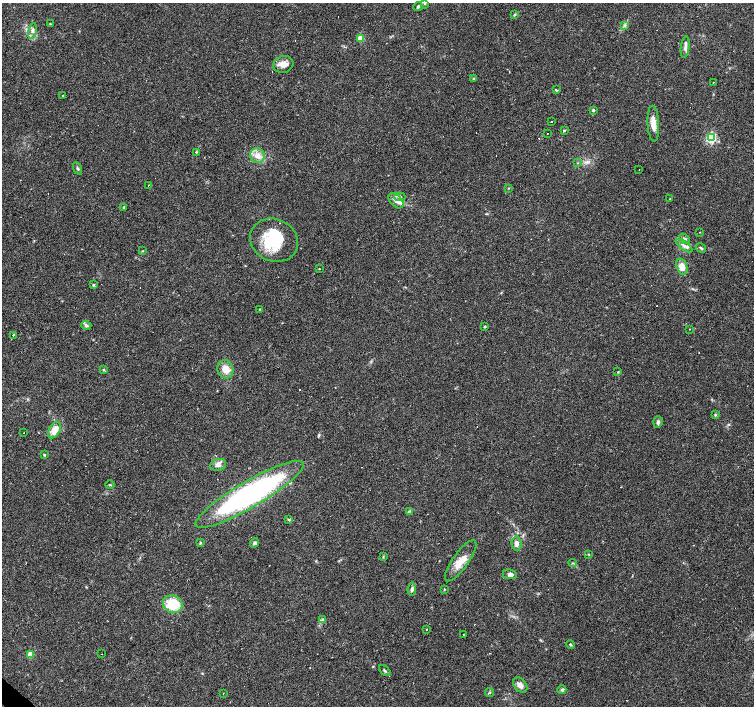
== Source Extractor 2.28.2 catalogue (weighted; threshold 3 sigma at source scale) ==
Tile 7 of 4 x 4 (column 3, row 2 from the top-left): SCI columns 3009-4511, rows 2978-4385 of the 6017 x 6019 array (HDU 1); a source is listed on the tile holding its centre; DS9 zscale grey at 2 x 2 block average (1 PNG px = mean of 2 x 2 image px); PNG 756 x 708 px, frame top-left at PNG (2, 3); each listed source drawn as its Kron ellipse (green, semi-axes under 4 px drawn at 4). Shown black and unused: <1% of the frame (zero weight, under 2 of 3 exposures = <1% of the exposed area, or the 3 px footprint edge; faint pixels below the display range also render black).
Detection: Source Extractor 2.28.2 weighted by HDU 2 'WHT'; one run over the whole footprint, this tile lists its part. Background 0.0781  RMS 0.006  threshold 0.027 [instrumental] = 3 sigma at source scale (4.5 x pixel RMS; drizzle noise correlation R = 1.50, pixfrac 1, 0.0396/0.0396 arcsec/px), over >= 5 px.
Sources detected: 105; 19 cosmic-ray / hot-pixel residue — neither listed nor drawn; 7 inside a brighter listed object's ellipse — not listed separately; the other 79 listed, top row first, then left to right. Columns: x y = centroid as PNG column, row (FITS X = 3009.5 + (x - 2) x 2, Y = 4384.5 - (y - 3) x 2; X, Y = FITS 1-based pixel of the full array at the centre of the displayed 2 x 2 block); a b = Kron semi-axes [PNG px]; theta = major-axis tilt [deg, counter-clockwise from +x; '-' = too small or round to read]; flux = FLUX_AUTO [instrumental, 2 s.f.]
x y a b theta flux
425 4 3 3 - 1.3
418 6 4 4 - 2.3
515 14 4 3 - 1.7
50 24 3 2 - 1
625 25 4 3 - 2.1
32 31 8 4 78 5.2
360 38 3 3 - 29
685 47 11 4 83 5.5
283 64 10 8 17 10
474 79 4 3 - 1.4
713 82 2 2 - 1.1
556 90 4 3 - 1.2
62 95 2 2 - 0.65
593 110 3 3 - 2.6
551 121 2 2 - 1.3
653 124 18 5 -87 13
564 130 2 2 - 24
547 133 2 2 - 40
711 138 4 3 - 120
196 152 4 2 - 1
257 156 7 7 - 11
577 163 3 2 - 0.87
77 168 6 3 -66 2.3
639 169 2 2 - 1.2
148 185 2 2 - 1.4
508 188 3 2 - 0.74
400 197 5 3 - 2.8
670 199 3 2 - 0.94
396 201 9 5 -46 7.8
124 207 3 2 - 2.9
700 232 2 2 - 0.59
684 239 6 4 -39 3.2
274 240 24 21 -24 66
684 245 10 4 -36 5.7
701 248 5 3 - 1.9
142 251 4 2 - 0.94
682 267 8 5 -72 14
319 269 3 2 - 0.6
93 285 3 3 - 1.7
260 309 3 2 - 0.61
86 325 5 4 - 2.7
485 326 3 3 - 1.5
689 329 2 2 - 0.69
13 335 2 2 - 2.6
225 369 9 7 -70 14
104 370 4 3 - 1.3
618 372 3 2 - 0.89
715 415 3 3 - 1.3
658 422 6 4 74 3
54 430 9 5 61 19
24 433 2 2 - 1.6
44 455 3 3 - 1.2
218 465 8 6 17 6.1
110 485 4 2 - 1.3
250 494 62 13 30 330
409 511 4 2 - 1.3
289 520 4 2 - 1.1
200 543 4 2 - 1.3
254 543 5 3 - 2.4
516 544 7 5 -86 6.3
589 554 3 3 - 1
383 557 3 2 - 0.94
461 561 25 8 54 20
573 563 4 2 - 1.2
510 574 7 5 -9 5.3
412 589 6 3 82 4
444 590 3 2 - 0.92
173 604 10 8 -27 42
322 619 3 3 - 1.9
427 629 2 2 - 1.1
463 635 2 2 - 0.75
570 645 4 2 - 1.2
30 654 3 3 - 32
102 654 2 2 - 0.67
385 671 7 2 -44 2.1
520 685 8 6 -47 7.8
562 690 4 4 - 2.8
489 692 5 3 - 1.6
223 693 2 2 - 0.56
Diffuse or blended objects may show on this block-average render without a row.